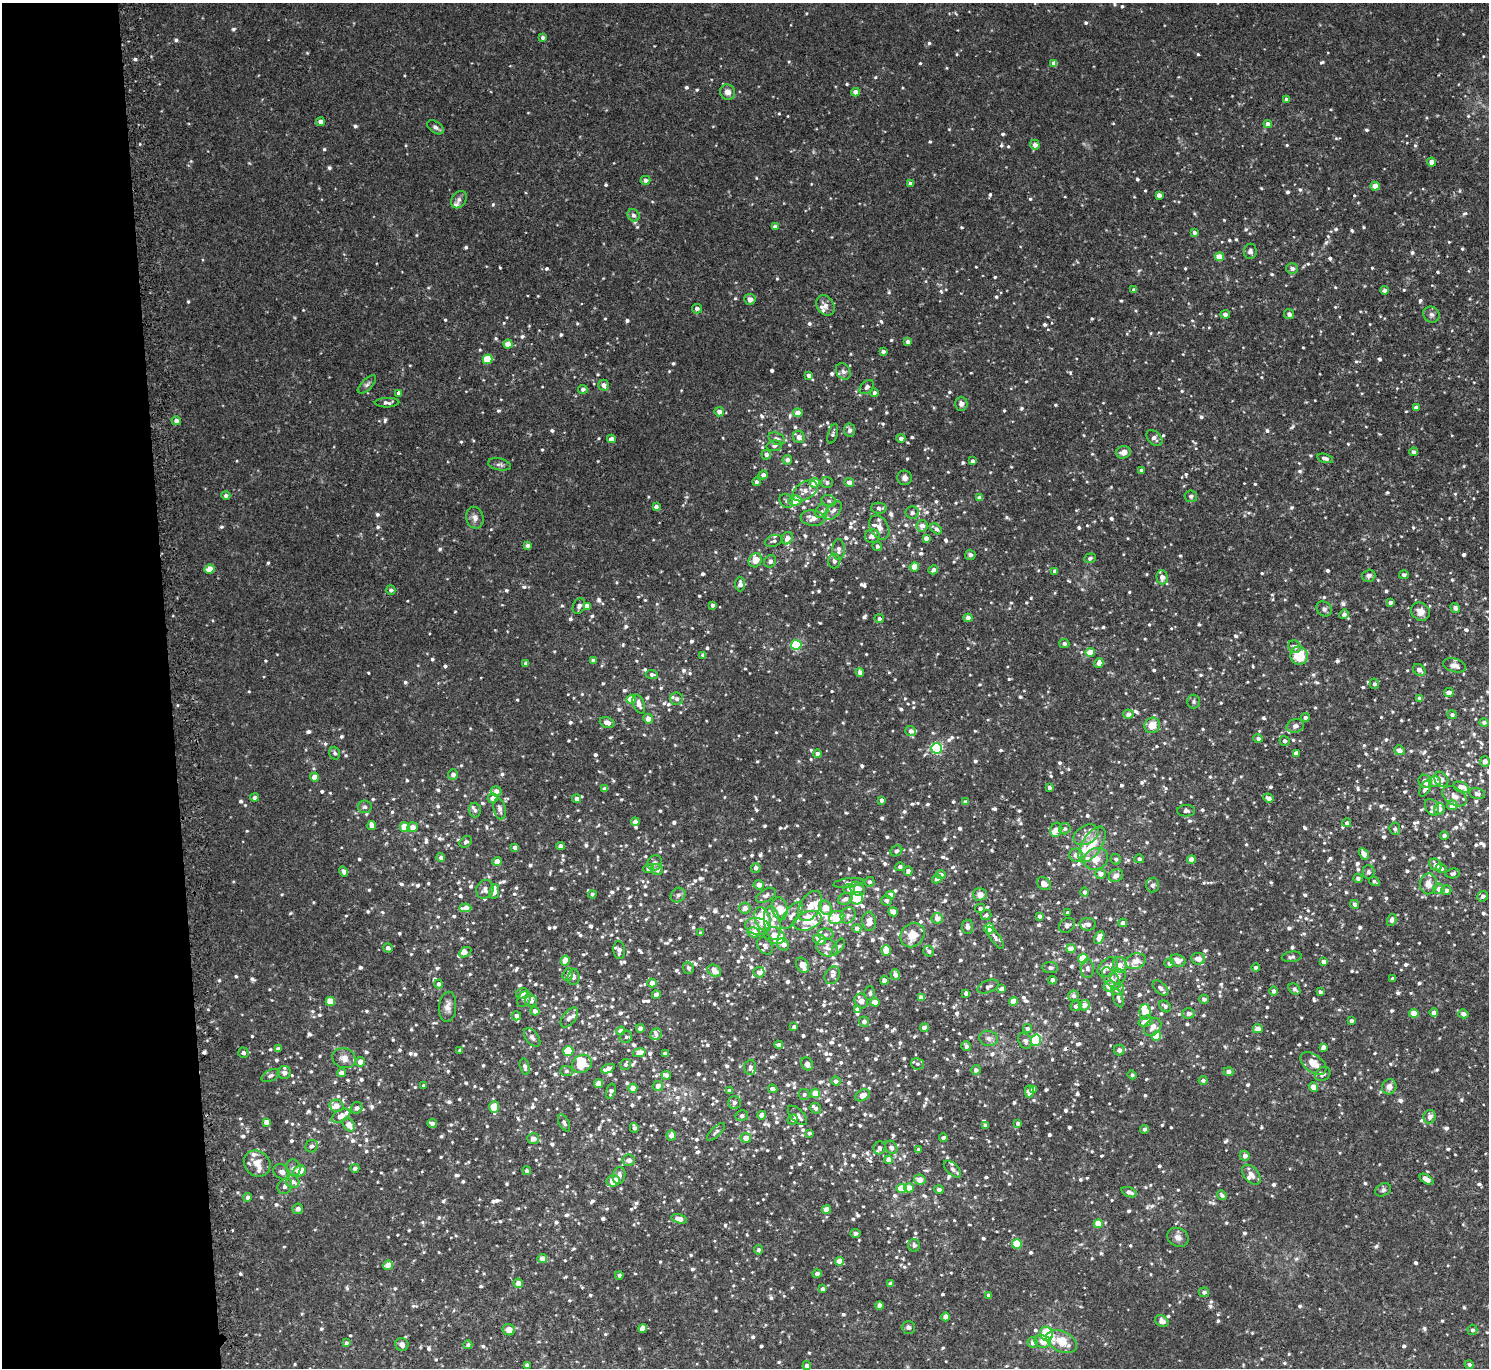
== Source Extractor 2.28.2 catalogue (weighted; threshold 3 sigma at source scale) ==
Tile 4 of 3 x 3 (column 1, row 2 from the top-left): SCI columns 27-1513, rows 1498-2863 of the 4514 x 4445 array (HDU 1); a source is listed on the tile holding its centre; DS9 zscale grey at full resolution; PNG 1491 x 1370 px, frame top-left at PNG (2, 3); each listed source drawn as its Kron ellipse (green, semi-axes under 4 px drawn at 4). Shown black and unused: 11% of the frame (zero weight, under 2 of 3 exposures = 3% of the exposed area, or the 3 px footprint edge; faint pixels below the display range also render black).
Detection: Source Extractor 2.28.2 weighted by HDU 2 'WHT'; one run over the whole footprint, this tile lists its part. Background 0.0229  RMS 0.0074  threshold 0.0333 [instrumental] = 3 sigma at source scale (4.5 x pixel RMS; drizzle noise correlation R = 1.50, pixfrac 1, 0.05/0.05 arcsec/px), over >= 5 px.
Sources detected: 1609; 1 cosmic-ray / hot-pixel residue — neither listed nor drawn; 84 inside a brighter listed object's ellipse — not listed separately; of the other 1524, all 500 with FLUX_AUTO >= 1.84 (the completeness limit of this list) listed and drawn (1024 fainter detections not listed), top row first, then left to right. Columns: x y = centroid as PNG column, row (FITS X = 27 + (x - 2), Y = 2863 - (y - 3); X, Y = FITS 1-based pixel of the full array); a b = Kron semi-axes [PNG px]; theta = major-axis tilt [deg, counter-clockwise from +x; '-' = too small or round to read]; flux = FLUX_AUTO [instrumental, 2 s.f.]
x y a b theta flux
543 37 4 4 - 2.2
1054 63 4 4 - 5.2
728 92 8 7 - 5.1
856 92 4 4 - 6.4
1287 99 4 3 - 2.8
320 122 4 4 - 4.2
1268 124 4 4 - 5.3
435 127 9 5 -36 2.4
1035 145 5 5 - 4.2
1431 162 4 4 - 4.6
645 180 5 4 - 2.4
910 183 4 3 - 2.7
1375 186 4 4 - 7.3
1159 195 4 4 - 5
459 200 9 7 55 2.8
633 215 6 5 - 2.2
775 226 4 4 - 2.3
1194 232 4 4 - 2.3
1250 251 7 6 - 2.5
1219 257 4 4 - 10
1292 269 5 5 - 3.4
1134 290 4 4 - 3
1384 290 4 4 - 2.8
750 299 5 5 - 3.8
825 305 11 8 -57 4.2
697 309 5 5 - 3
1225 314 4 4 - 3
1289 314 5 5 - 2.5
1431 315 8 7 - 2.4
908 342 4 4 - 3.1
508 344 4 4 - 9.8
883 351 4 3 - 2.4
488 359 5 4 - 25
843 371 9 6 -56 3
809 376 4 4 - 4
367 384 12 5 44 2.1
604 385 5 5 - 3.8
867 387 8 5 43 2.5
583 389 5 4 - 2.3
399 393 4 4 - 3.4
874 393 4 4 - 2.5
387 403 12 4 2 2.6
961 404 7 6 - 2.9
1416 408 4 4 - 3.4
719 412 5 4 - 4.9
798 413 4 4 - 7.4
176 421 5 4 - 3.1
850 430 6 5 - 2.7
833 434 10 4 73 1.9
799 437 6 5 - 3.7
901 438 4 4 - 3
1154 438 9 6 -45 2.9
611 439 4 4 - 4.9
777 439 9 5 -23 2.7
774 446 8 5 10 2
1123 452 7 6 - 4.7
1414 452 4 4 - 2
766 454 5 5 - 2.9
1325 458 8 4 -15 2
787 460 5 5 - 3.3
973 461 4 3 - 2.6
499 464 11 6 -12 2.3
1141 470 4 4 - 2.1
763 475 4 4 - 3
905 478 7 7 - 3.1
756 482 4 4 - 2
827 482 6 5 - 2.4
849 482 5 4 - 5
815 483 5 5 - 12
805 491 14 8 33 5.9
226 495 4 4 - 2.2
1191 496 6 6 - 1.9
980 498 4 4 - 4.2
786 501 8 6 -51 2.4
795 501 7 5 6 15
829 501 7 5 -16 1.8
656 507 4 4 - 3
879 508 8 5 -3 2.8
833 510 11 6 51 3.4
822 511 7 6 - 2.1
912 512 6 6 - 2.1
475 518 11 8 -76 3.9
813 518 12 7 -7 6.5
922 526 6 5 - 5.2
879 527 13 9 -61 5.9
936 529 7 4 -40 3
872 536 7 7 - 4.5
787 538 6 5 - 5.1
926 538 4 4 - 4.2
773 541 9 5 17 2
528 546 4 4 - 3.1
877 546 5 4 - 2.3
839 549 10 6 90 3.6
970 555 5 5 - 2.2
1090 558 6 5 - 1.8
755 560 7 6 - 8.3
770 561 6 5 - 2.3
834 561 7 6 - 2.3
914 567 4 4 - 11
210 569 5 4 - 10
933 570 5 4 - 3.3
1055 571 4 4 - 3
1404 575 5 4 - 2.2
1369 576 7 6 - 2.9
1162 577 7 5 -87 3.8
740 584 7 5 -90 3.8
391 590 5 4 - 2.2
1391 602 4 4 - 2.7
712 605 4 3 - 1.9
579 606 8 6 66 2.7
587 606 4 4 - 5.5
1455 608 5 4 - 2.5
1324 609 8 7 - 2.3
1420 612 10 8 -40 6.1
1344 614 5 4 - 2.8
968 618 4 4 - 4.8
879 619 4 4 - 2.3
1064 644 5 4 - 2.2
796 645 5 5 - 67
1294 647 7 6 - 2.8
1090 652 5 4 - 12
703 655 4 3 - 2.2
1299 656 9 9 - 21
593 661 4 3 - 2.5
526 663 4 3 - 2.2
1099 663 5 4 - 5.1
1455 665 12 6 -15 4.3
1419 670 7 5 -41 3.9
860 672 4 4 - 3.4
652 674 6 4 -2 1.9
1374 684 5 4 - 2
1449 692 5 4 - 4.1
1420 698 4 3 - 2
631 699 5 4 - 17
677 699 6 6 - 2.6
1194 701 7 6 - 1.9
639 704 10 5 -69 4.9
1128 714 5 4 - 4.6
1452 715 4 4 - 2.1
1305 718 4 4 - 2.4
648 719 5 4 - 7
1484 722 4 4 - 2
607 723 7 5 -20 5
1152 725 8 7 - 8.7
1295 726 9 6 16 3.1
911 731 5 5 - 3.3
1258 738 4 4 - 2.5
1285 741 5 4 - 2.1
936 748 5 5 - 97
1399 750 5 4 - 3.8
335 753 6 5 - 2.1
1296 753 4 4 - 3.8
817 754 4 4 - 3.6
1485 761 5 5 - 3.6
453 774 5 5 - 3.5
314 777 4 4 - 8.4
1441 779 8 6 -50 3.4
1425 781 7 6 - 5.2
1435 782 6 5 - 3.9
1461 787 8 5 -23 7.4
1049 788 4 3 - 2.8
1425 788 9 4 63 2.8
605 789 4 4 - 3.7
496 791 5 5 - 3.3
1477 794 8 5 -11 2.9
1454 796 13 8 -33 6.1
255 798 4 4 - 2.9
493 798 5 5 - 4.7
1268 798 5 4 - 3.4
577 799 4 4 - 3.7
882 800 4 4 - 2.6
966 802 4 4 - 3.2
1452 805 5 5 - 9.6
365 807 7 6 - 2.2
1432 807 9 6 -59 2.6
500 809 11 6 -77 3.4
1439 809 6 5 - 3.7
475 810 7 6 - 2
1186 811 9 5 -1 2
635 822 4 4 - 4.4
1347 823 4 4 - 2.2
372 825 4 4 - 6.5
405 827 5 5 - 22
413 827 5 5 - 5
1065 829 6 5 - 2.2
1395 829 6 5 - 1.9
1056 830 7 6 - 5.7
1086 835 13 9 29 6.7
1444 836 4 4 - 2.5
466 842 7 5 34 1.9
1092 845 20 9 57 17
560 846 4 4 - 2.9
515 847 4 4 - 3.6
896 851 6 5 - 1.9
1364 854 6 4 -60 4.9
1076 855 7 6 - 5
441 858 4 4 - 3.3
1096 859 12 10 26 9.5
1116 859 5 5 - 2
1139 859 5 4 - 2
1191 859 4 4 - 9.4
497 861 4 4 - 8.1
655 863 8 7 - 2.5
1436 865 7 5 -45 4.2
900 867 5 4 - 2.1
649 868 5 4 - 4.6
756 868 5 4 - 2.6
657 869 6 5 - 4.4
1441 869 5 4 - 2.3
908 871 4 4 - 2.9
344 872 5 4 - 3.3
1368 872 7 6 - 1.8
1453 873 7 5 8 1.9
941 874 5 4 - 3.3
1100 874 5 5 - 4.5
1116 876 7 6 - 4.2
1358 878 4 4 - 2.2
937 879 5 4 - 4.1
1374 881 6 3 -30 2
869 882 5 5 - 1.9
848 883 15 4 8 2.4
1044 884 7 6 - 4.8
1428 884 10 8 87 5.8
759 885 5 4 - 4.1
1152 885 7 6 - 2.4
485 889 9 8 - 4.2
849 889 6 5 - 3.8
857 889 8 6 -43 8.2
1439 889 6 5 - 5
1446 890 5 5 - 3.5
494 891 7 5 80 6.9
1084 892 5 4 - 2.2
592 894 4 4 - 1.9
980 894 7 6 - 4.9
678 895 8 6 44 2.7
766 895 11 6 29 2.8
890 895 4 4 - 4.5
1483 896 5 5 - 2.3
857 898 6 6 - 28
845 899 7 5 26 3.7
886 901 5 5 - 2.5
1355 904 4 4 - 2.6
810 906 16 10 60 8
465 908 6 4 4 6
745 908 6 5 - 4.5
780 908 11 7 -78 8.9
826 908 7 5 -68 9.1
980 908 5 4 - 2.4
893 912 4 4 - 7.8
1067 912 3 3 - 1.9
791 915 16 7 53 4.8
848 915 8 7 - 2.5
986 915 5 5 - 2.3
1040 916 4 4 - 2.9
837 917 8 6 26 22
937 918 5 5 - 6.3
763 919 12 7 -70 29
1392 920 6 4 74 2.5
807 921 14 9 20 12
869 921 10 6 -84 6.5
772 923 17 8 -80 7.3
1123 923 4 4 - 3.8
1088 924 8 6 -6 2.6
1067 925 9 6 34 2.2
757 926 12 8 -15 5.2
968 927 7 5 -83 2.6
857 928 4 4 - 3.6
989 928 5 5 - 22
754 932 6 5 - 10
701 933 4 4 - 2.4
826 934 8 6 -2 2
912 935 13 11 49 14
774 936 11 8 -24 16
1099 937 7 4 64 7.6
995 938 13 4 -56 2.6
820 939 6 5 - 7.3
783 944 6 5 - 4.5
765 946 9 7 -54 2.9
827 947 11 8 -22 4.3
838 947 10 4 56 1.8
388 948 5 4 - 2.8
1071 949 5 4 - 7.1
619 950 9 6 -84 3.9
886 950 5 4 - 13
929 951 5 5 - 2.1
465 952 6 4 32 2.3
1292 957 10 5 7 2.2
1083 959 5 5 - 29
1198 959 7 5 -8 7.1
565 961 5 4 - 12
1136 961 10 7 18 6.9
1178 961 8 5 -19 6.4
1323 962 4 4 - 3.6
1169 963 5 4 - 2.3
802 965 8 6 -60 7.9
1120 965 8 7 - 5.5
1108 967 11 8 42 6.2
688 968 6 5 - 2.4
1050 968 7 5 -6 2.2
1256 968 4 4 - 2.2
1087 969 9 6 -89 3.4
714 971 7 5 -33 6.2
759 972 6 5 - 3.5
568 975 6 5 - 2.7
832 975 9 7 60 3.4
895 975 5 5 - 3.8
573 977 8 6 84 2.7
1118 977 8 6 28 2.2
1111 978 12 6 -54 5.8
1393 978 4 3 - 2.3
885 980 4 4 - 4.7
1052 980 4 4 - 3.6
652 983 4 4 - 5.8
439 984 4 4 - 2.7
1109 986 6 5 - 6.7
988 987 11 6 22 2.4
1161 988 9 5 -42 2.4
1002 989 4 4 - 3.6
1294 989 6 5 - 2.3
1117 990 6 5 - 2.9
1273 991 4 4 - 2.6
1320 992 4 4 - 2.1
522 993 6 5 - 5.1
870 993 6 5 - 2
966 993 4 4 - 3.1
656 995 4 4 - 5.4
1074 996 5 5 - 2.9
921 998 4 4 - 6
1118 998 9 5 -71 2.6
524 999 8 6 57 3.5
1204 999 5 4 - 2.5
330 1001 5 4 - 15
531 1001 6 6 - 4.4
861 1001 7 6 - 4
1014 1001 4 4 - 11
875 1002 4 4 - 8.9
1084 1005 5 5 - 5
1076 1006 5 5 - 3
1165 1006 6 5 - 1.9
448 1007 15 8 85 4.9
857 1009 4 4 - 2.6
535 1011 4 4 - 3.8
1145 1012 8 5 -89 14
1189 1013 6 5 - 3
1414 1013 4 4 - 11
1434 1013 4 4 - 4.1
1463 1014 5 4 - 3.4
516 1016 5 4 - 3.5
569 1017 12 6 52 3.4
1146 1021 7 5 22 6.1
1351 1021 4 3 - 1.9
864 1022 5 5 - 3.6
794 1027 4 4 - 2.9
1153 1027 10 7 48 5.9
640 1028 4 4 - 3
924 1028 4 4 - 6.8
1027 1029 4 4 - 2.1
1258 1029 5 4 - 5.4
621 1031 4 4 - 4.9
656 1034 6 5 - 2.3
1156 1036 5 4 - 17
532 1037 11 6 -52 2.7
626 1037 6 6 - 1.9
989 1038 9 7 -13 3.3
1036 1040 5 5 - 64
1025 1041 9 6 -59 2.7
779 1045 4 4 - 4.1
966 1046 5 4 - 2.6
1323 1047 4 4 - 3.4
278 1049 4 4 - 2.4
1119 1050 5 5 - 3.3
460 1051 4 3 - 2.4
568 1051 5 5 - 29
243 1053 5 5 - 2.2
639 1053 6 4 12 9.5
665 1054 4 4 - 3
344 1058 12 9 -20 4.9
360 1062 5 4 - 5.9
1313 1063 15 8 -35 10
582 1064 10 8 34 15
625 1064 5 5 - 1.9
807 1064 7 5 -58 4.5
917 1064 6 5 - 1.9
525 1067 8 4 -77 2.3
750 1067 7 6 - 3.1
608 1069 7 4 23 5.7
976 1070 5 5 - 2.6
566 1071 6 5 - 1.9
1228 1072 5 4 - 3
284 1073 6 6 - 4.7
341 1073 4 4 - 4.9
1323 1074 8 6 34 2.9
666 1075 4 4 - 3
1132 1075 4 4 - 1.9
271 1076 9 5 27 2.4
1203 1080 4 4 - 2.2
836 1081 4 4 - 2.9
598 1084 4 4 - 11
423 1086 3 3 - 1.8
658 1086 5 5 - 4.1
1313 1087 5 4 - 7.7
1389 1087 7 7 - 4.8
633 1088 4 4 - 5.4
773 1089 5 4 - 3.8
1034 1089 4 4 - 1.9
611 1091 8 4 75 2.4
729 1091 4 4 - 2.7
1029 1091 6 4 89 7.3
815 1093 5 4 - 10
804 1095 5 5 - 1.9
863 1095 8 5 27 6.8
734 1102 6 6 - 3.4
336 1106 7 6 - 5.2
494 1107 6 5 - 22
357 1108 6 5 - 3
816 1108 6 5 - 2.2
762 1115 4 4 - 6.3
797 1115 12 6 -45 4.1
341 1116 10 6 28 6.7
742 1116 6 5 - 2.1
1430 1117 7 6 - 4.1
792 1119 5 4 - 2.9
266 1122 4 4 - 4.8
432 1123 5 4 - 2.9
564 1123 9 5 -63 2
1018 1123 4 4 - 2.5
349 1125 7 5 -54 7.8
985 1125 4 4 - 2.4
634 1128 5 3 - 2.7
1145 1129 4 4 - 2.2
716 1132 12 4 44 2
809 1133 3 3 - 2
671 1135 5 4 - 5.3
746 1138 5 5 - 6
943 1138 4 3 - 2.7
533 1139 6 5 - 3.5
312 1146 6 6 - 2.5
891 1147 7 5 -53 3.2
880 1148 7 6 - 2.6
918 1149 4 3 - 1.8
1245 1156 5 5 - 3.1
629 1160 6 5 - 3
889 1160 4 4 - 8
257 1164 14 12 -42 9.8
293 1168 8 7 - 2.8
355 1168 4 4 - 2.2
952 1169 10 5 -43 2.8
299 1171 6 5 - 11
527 1171 4 4 - 2.1
282 1172 9 7 -35 4.3
619 1175 8 6 79 3.8
1251 1175 11 7 -49 4.5
1426 1179 8 4 -33 5.9
920 1180 6 5 - 7
613 1181 6 6 - 10
293 1182 7 6 - 3.5
285 1186 8 7 - 3.2
909 1188 5 4 - 9.6
902 1189 5 4 - 21
939 1190 4 4 - 3.3
1383 1190 8 6 29 2
1129 1192 8 4 -19 3.2
1222 1195 5 4 - 1.9
248 1197 4 4 - 2.7
298 1209 5 5 - 3.4
827 1210 4 4 - 7.4
679 1219 8 4 -15 5
1098 1224 4 4 - 14
855 1233 5 3 - 2
1178 1237 11 9 -31 4.1
1017 1244 5 5 - 30
914 1245 6 6 - 2.1
758 1250 5 4 - 2.1
542 1259 4 4 - 6.2
839 1261 4 4 - 7.6
388 1265 5 4 - 7.1
817 1274 4 4 - 2.9
619 1275 4 4 - 2.1
518 1283 5 4 - 6
890 1284 4 3 - 2.4
822 1289 4 4 - 2.5
1204 1292 5 4 - 2.6
988 1295 4 4 - 2
879 1306 4 4 - 4.5
946 1317 4 4 - 6.6
1162 1321 7 5 -29 4.5
908 1327 6 6 - 2.2
643 1328 4 4 - 7.2
509 1330 6 5 - 7.3
1472 1330 5 5 - 2.1
1046 1334 7 6 - 42
1043 1341 8 6 -9 9.2
1062 1342 16 10 -24 19
346 1343 4 4 - 2.1
1033 1343 5 5 - 4.6
402 1344 7 6 - 3.3
468 1345 4 4 - 2.1
1469 1364 4 4 - 2.1
527 1365 4 4 - 3.2
807 1366 4 4 - 2.4